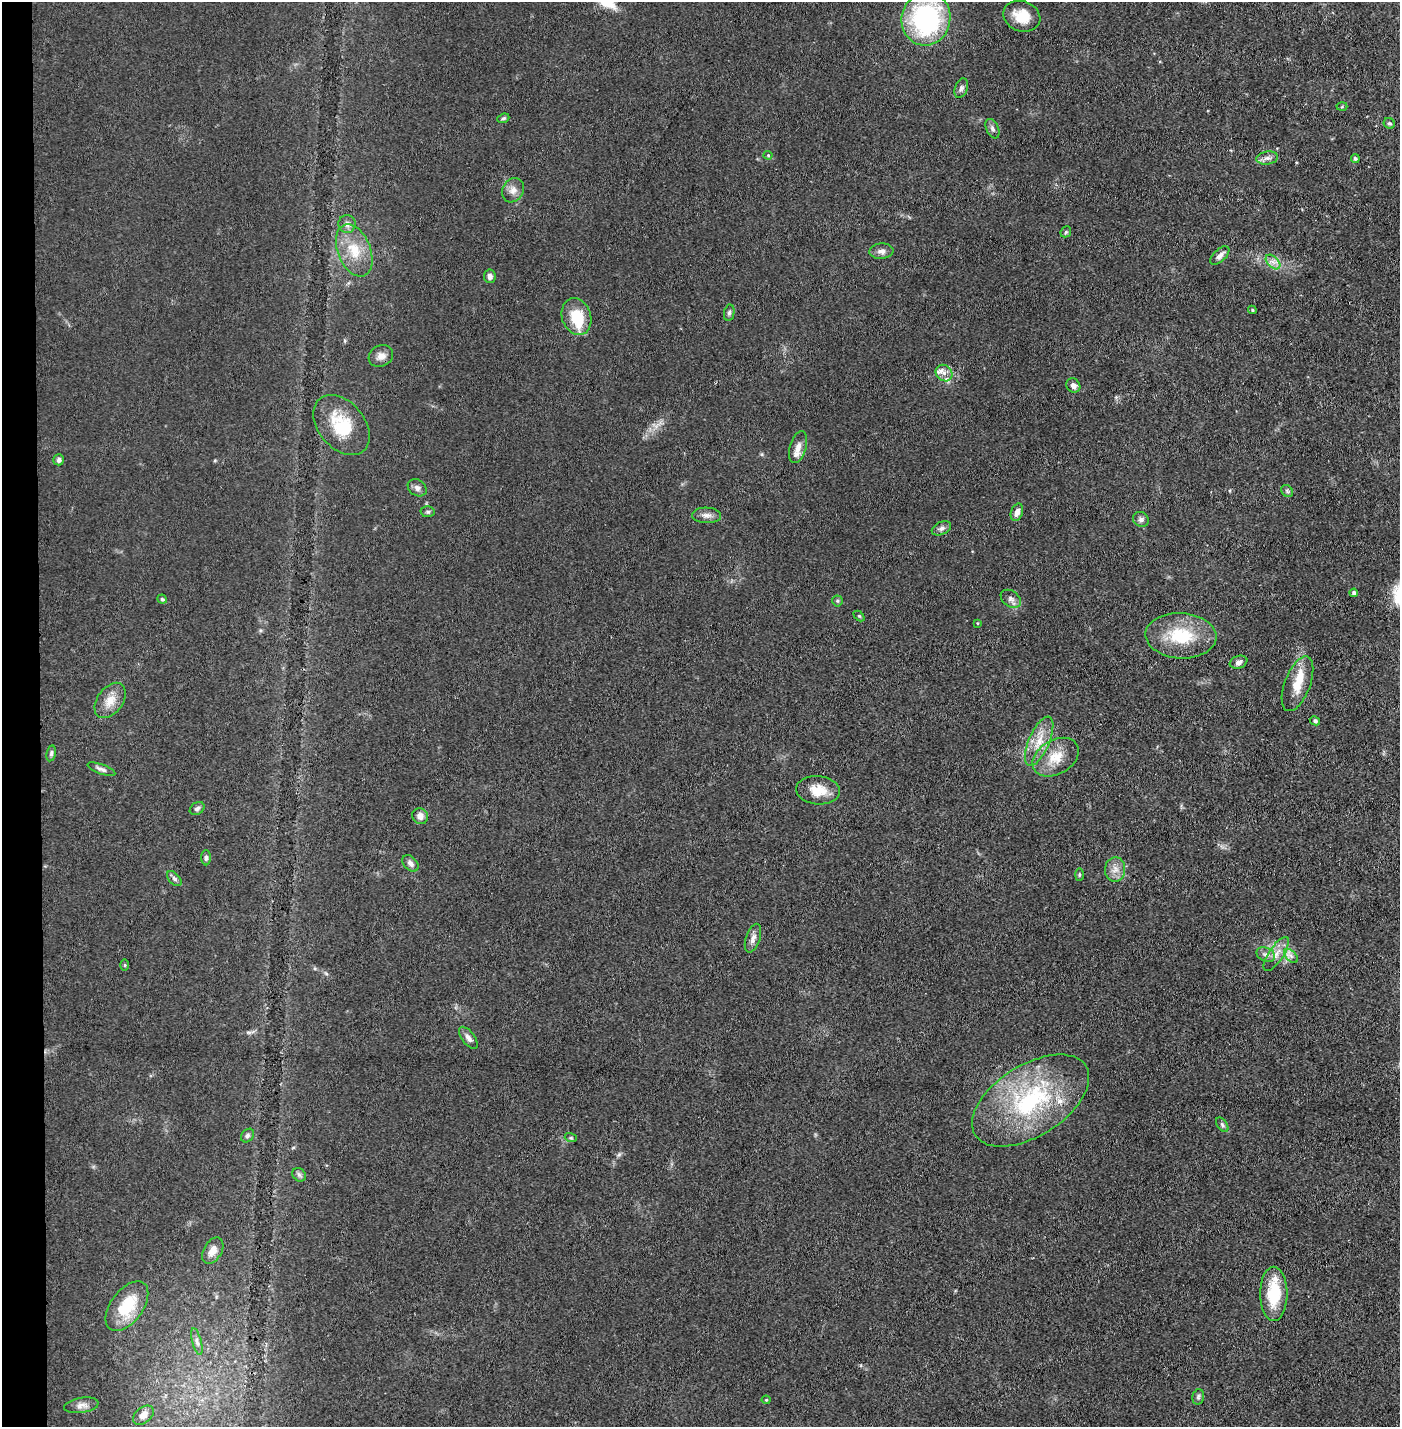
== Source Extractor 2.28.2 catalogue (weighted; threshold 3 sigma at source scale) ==
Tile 4 of 3 x 3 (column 1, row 2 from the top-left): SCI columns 52-1449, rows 1425-2849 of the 4296 x 4273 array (HDU 1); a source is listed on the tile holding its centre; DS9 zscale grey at full resolution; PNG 1402 x 1429 px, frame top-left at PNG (2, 2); each listed source drawn as its Kron ellipse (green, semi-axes under 4 px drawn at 4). Shown black and unused: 3% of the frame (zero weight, under 3 of 4 exposures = <1% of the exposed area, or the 3 px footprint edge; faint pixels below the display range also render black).
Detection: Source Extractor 2.28.2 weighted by HDU 2 'WHT'; one run over the whole footprint, this tile lists its part. Background 0.0706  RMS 0.0071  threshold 0.0318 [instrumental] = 3 sigma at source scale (4.5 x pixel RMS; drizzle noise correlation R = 1.50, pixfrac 1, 0.05/0.05 arcsec/px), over >= 5 px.
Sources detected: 82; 6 inside a brighter listed object's ellipse — not listed separately; the other 76 listed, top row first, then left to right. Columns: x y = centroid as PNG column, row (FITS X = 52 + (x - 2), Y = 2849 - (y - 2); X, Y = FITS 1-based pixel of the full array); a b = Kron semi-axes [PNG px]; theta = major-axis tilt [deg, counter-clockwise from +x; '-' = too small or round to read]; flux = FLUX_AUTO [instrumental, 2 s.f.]
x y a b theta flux
1022 16 19 15 -20 15
926 19 27 24 78 120
961 88 10 6 70 2.1
1342 107 5 3 - 0.68
503 118 6 4 21 1.1
1389 123 6 5 - 1.7
992 129 10 6 -66 2.3
768 155 4 4 - 0.71
1267 158 11 6 7 3.2
1355 159 4 4 - 1.5
513 190 13 10 60 5.1
347 224 9 8 - 3.4
1066 232 6 5 - 1
354 250 27 16 -68 20
881 251 12 7 4 3.3
1220 255 12 6 43 3.5
1273 262 9 5 -45 3
490 276 7 5 -82 2.7
1252 310 4 3 - 0.8
729 313 8 5 79 1.6
577 317 19 14 -72 22
381 356 13 10 28 4.7
944 373 9 7 -41 3.8
1073 385 7 6 - 3.1
341 425 34 23 -50 30
798 447 16 8 74 5.4
59 460 5 5 - 2.2
417 488 10 8 -33 2.9
1287 491 6 5 - 1.3
428 512 7 5 1 1.4
1017 512 9 6 71 4.4
707 515 14 7 -2 4.1
1141 519 8 7 - 2.2
941 528 10 6 25 2.3
1354 593 4 4 - 2.1
162 599 5 4 - 1
1011 599 11 8 -36 3.1
837 601 5 5 - 1
859 616 6 4 -44 0.84
977 623 4 3 - 0.52
1181 636 35 22 -3 35
1239 662 9 6 21 3.4
1297 684 29 12 69 15
110 700 20 12 54 9.4
1315 721 5 4 - 1.3
1039 741 26 10 67 13
51 753 8 4 79 1.5
1056 757 25 17 31 16
101 769 15 4 -20 2.6
818 790 22 14 -5 13
197 808 8 6 34 2.1
420 816 8 7 - 4.4
206 858 7 5 -89 1.6
410 863 9 6 -46 2.8
1115 869 12 10 85 5.6
1079 875 6 3 89 0.9
174 879 9 5 -46 1.9
753 938 15 7 71 4
1276 954 20 7 56 6.4
1266 955 9 7 -24 2.9
1291 956 8 5 -45 2.4
125 965 5 3 - 0.73
468 1038 13 6 -53 3.4
1031 1101 65 35 32 99
1222 1125 8 5 -53 1.6
247 1136 7 6 - 1.6
571 1138 6 4 -17 0.92
299 1175 7 6 - 1.8
213 1251 14 9 59 7
1274 1294 27 13 -90 28
127 1306 28 16 53 27
197 1341 14 4 -76 2.4
1198 1397 8 5 75 1.5
766 1400 4 4 - 0.79
81 1405 17 7 9 4.1
143 1415 12 7 40 5.9